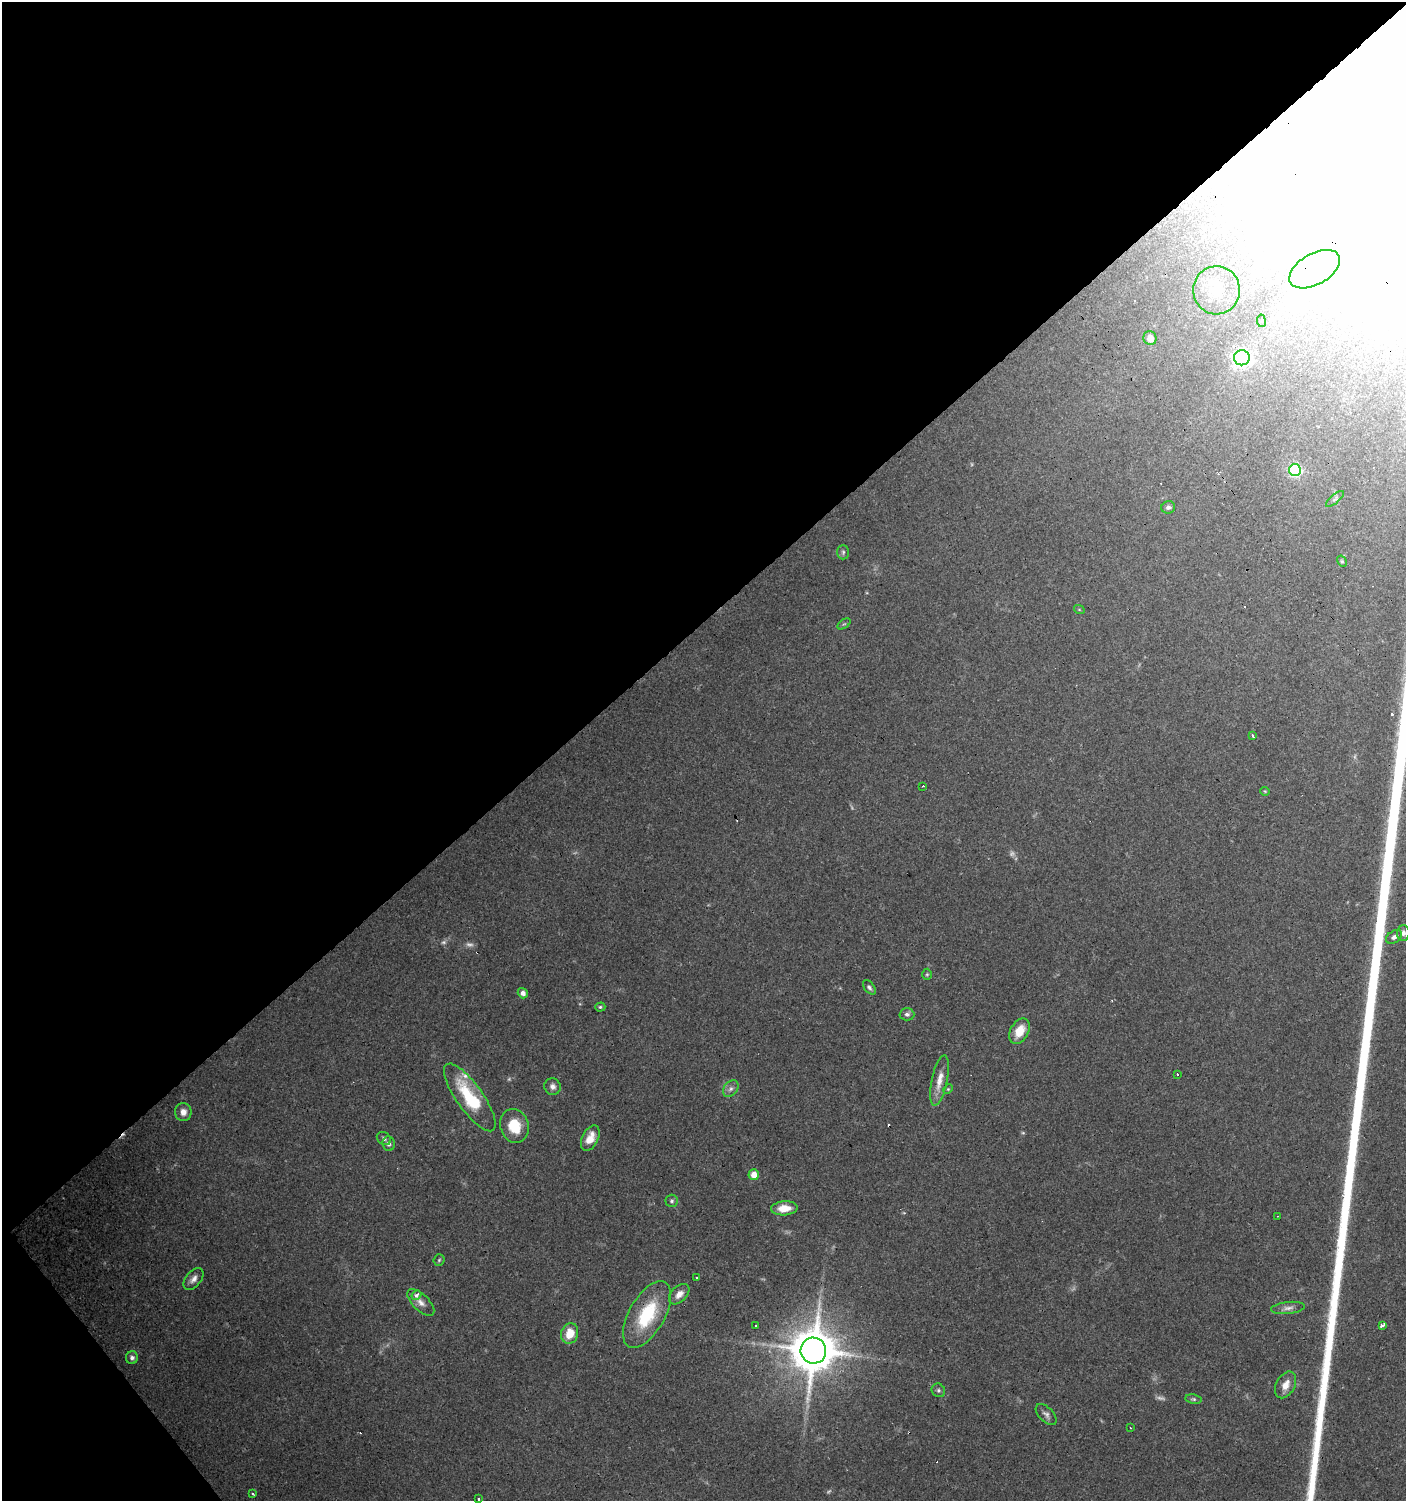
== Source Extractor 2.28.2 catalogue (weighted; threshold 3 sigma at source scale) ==
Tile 5 of 4 x 4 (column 1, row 2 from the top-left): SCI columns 138-1541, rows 3001-4499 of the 5954 x 5998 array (HDU 1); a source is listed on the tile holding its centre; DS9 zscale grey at full resolution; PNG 1408 x 1503 px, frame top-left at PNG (2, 2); each listed source drawn as its Kron ellipse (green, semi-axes under 4 px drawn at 4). Shown black and unused: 43% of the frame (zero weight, under 3 of 4 exposures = <1% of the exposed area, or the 3 px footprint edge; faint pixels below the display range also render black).
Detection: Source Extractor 2.28.2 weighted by HDU 2 'WHT'; one run over the whole footprint, this tile lists its part. Background 0.0517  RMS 0.0052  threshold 0.0235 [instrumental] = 3 sigma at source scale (4.5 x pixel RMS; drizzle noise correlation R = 1.50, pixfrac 1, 0.0396/0.0396 arcsec/px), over >= 5 px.
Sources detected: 75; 7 too faint to see at this stretch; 1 inside a brighter object's white glare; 8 cosmic-ray / hot-pixel residue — neither listed nor drawn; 1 inside a brighter listed object's ellipse — not listed separately; the other 58 listed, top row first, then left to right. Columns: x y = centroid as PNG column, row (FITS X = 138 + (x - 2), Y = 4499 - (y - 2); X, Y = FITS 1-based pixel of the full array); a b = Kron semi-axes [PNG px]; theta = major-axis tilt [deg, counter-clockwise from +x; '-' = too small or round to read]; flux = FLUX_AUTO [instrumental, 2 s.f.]
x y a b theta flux
1315 269 28 15 30 18
1216 290 24 23 - 15
1261 321 6 3 -82 0.83
1150 338 7 6 - 5.4
1242 358 8 7 - 170
1295 470 6 6 - 84
1335 499 11 4 40 1.1
1168 507 7 6 - 1.6
843 552 7 6 - 1.2
1342 561 6 4 -60 0.79
1079 609 5 3 - 0.5
844 624 7 4 35 0.74
1253 736 3 3 - 2
923 786 3 2 - 0.36
1265 791 5 4 - 0.54
1403 933 8 6 88 2
1394 937 9 6 33 1.9
927 974 5 5 - 0.76
869 987 8 5 -53 1.4
523 993 5 4 - 2.6
600 1007 5 4 - 0.85
907 1014 7 6 - 1.7
1019 1031 14 9 61 10
1177 1074 3 2 - 0.94
939 1081 26 8 78 6.6
553 1086 8 8 - 2.5
731 1089 9 6 50 2
948 1089 5 4 - 0.58
470 1097 40 13 -55 32
183 1112 9 8 - 3.9
514 1126 17 14 -73 14
384 1138 7 6 - 1.4
590 1138 13 8 63 7
389 1144 7 6 - 1.8
754 1175 5 5 - 5.8
672 1201 6 6 - 1.1
784 1208 13 7 3 7.4
1277 1216 2 2 - 0.29
439 1260 5 5 - 0.79
696 1278 3 3 - 0.81
193 1279 13 7 50 3.2
679 1294 12 7 45 4.2
416 1295 5 3 - 3.9
421 1302 17 8 -45 3.7
1288 1308 17 6 6 2.9
647 1314 37 18 60 33
1382 1325 4 3 - 3.2
756 1326 3 3 - 1.6
570 1333 10 8 73 10
813 1351 13 13 - 2300
132 1358 6 6 - 1.7
1286 1385 14 9 61 5.5
938 1390 7 6 - 1.1
1193 1399 8 5 -10 0.97
1046 1414 13 7 -46 2.2
1131 1428 3 3 - 0.59
252 1494 3 3 - 3
479 1499 3 3 - 1
Overlapping masked pixels (flux is a lower limit): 3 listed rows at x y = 1315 269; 1295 470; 647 1314